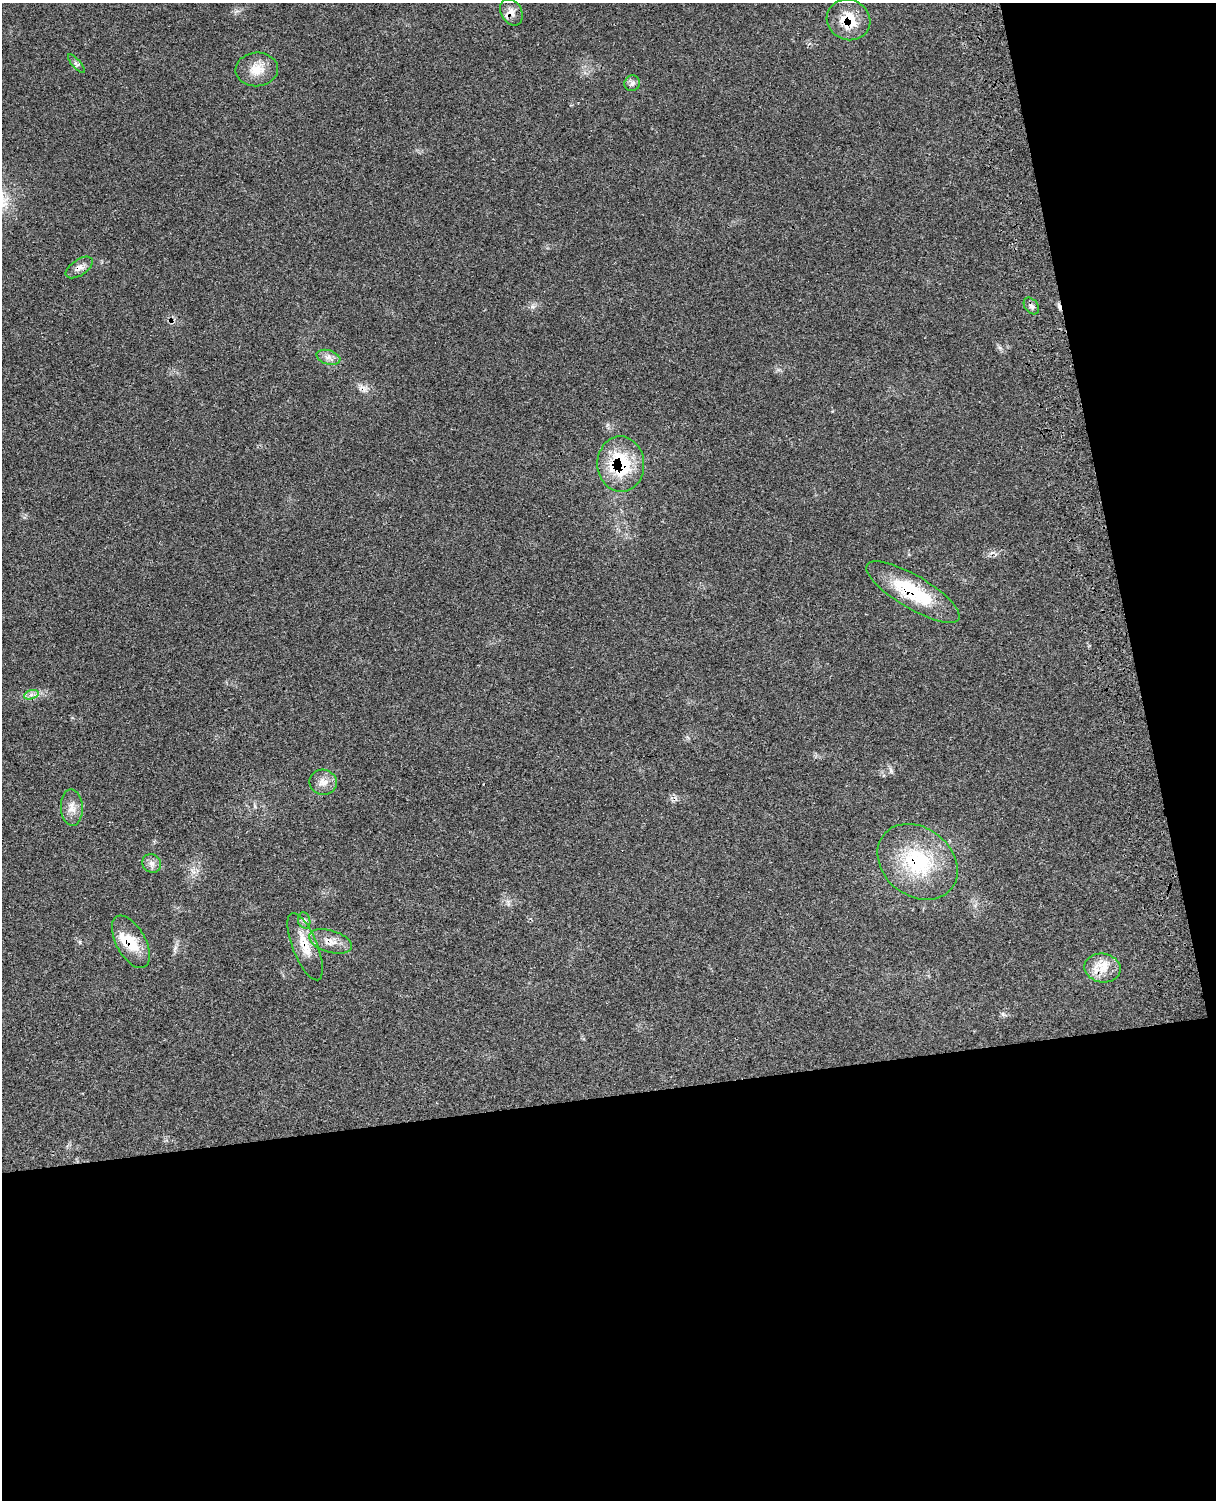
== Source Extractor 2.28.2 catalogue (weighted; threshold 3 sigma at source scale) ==
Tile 12 of 4 x 3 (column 4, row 3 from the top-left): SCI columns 3771-4984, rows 278-1775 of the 5102 x 4931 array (HDU 1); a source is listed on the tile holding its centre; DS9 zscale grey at full resolution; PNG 1218 x 1502 px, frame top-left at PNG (2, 3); each listed source drawn as its Kron ellipse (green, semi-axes under 4 px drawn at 4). Shown black and unused: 33% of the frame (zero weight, under 3 of 4 exposures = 6% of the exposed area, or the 3 px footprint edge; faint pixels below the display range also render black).
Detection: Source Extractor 2.28.2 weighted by HDU 2 'WHT'; one run over the whole footprint, this tile lists its part. Background 0.0975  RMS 0.0064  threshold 0.0286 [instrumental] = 3 sigma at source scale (4.5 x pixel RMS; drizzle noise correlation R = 1.50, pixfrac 1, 0.05/0.05 arcsec/px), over >= 5 px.
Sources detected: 24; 3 cosmic-ray / hot-pixel residue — neither listed nor drawn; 1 inside a brighter listed object's ellipse — not listed separately; the other 20 listed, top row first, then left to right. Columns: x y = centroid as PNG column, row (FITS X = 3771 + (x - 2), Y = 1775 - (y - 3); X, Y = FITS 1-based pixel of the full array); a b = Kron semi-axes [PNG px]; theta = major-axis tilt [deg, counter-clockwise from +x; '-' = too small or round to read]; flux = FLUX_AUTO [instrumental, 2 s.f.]
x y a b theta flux
511 12 14 10 -63 5
848 20 22 20 -24 18
76 63 12 4 -50 1.6
257 69 21 17 5 10
632 83 8 7 - 2.1
79 267 15 8 34 3.8
1031 306 9 6 -51 2.1
328 357 12 7 -17 3.4
621 464 28 23 -86 41
913 592 53 16 -31 39
31 695 7 4 19 1.8
323 782 14 12 -13 5.6
72 807 18 11 -87 6.1
917 862 43 34 -38 49
152 863 10 9 - 3.1
304 920 8 6 -74 1.9
331 941 22 11 -16 7.5
131 942 29 14 -61 16
305 947 36 12 -68 13
1102 968 18 14 -11 11
Overlapping masked pixels (flux is a lower limit): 10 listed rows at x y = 511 12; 848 20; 79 267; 621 464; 913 592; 917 862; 331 941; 131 942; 305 947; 1102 968
Unlisted compact peaks at least as high as the median listed source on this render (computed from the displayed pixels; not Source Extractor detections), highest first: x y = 1003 1014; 891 771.